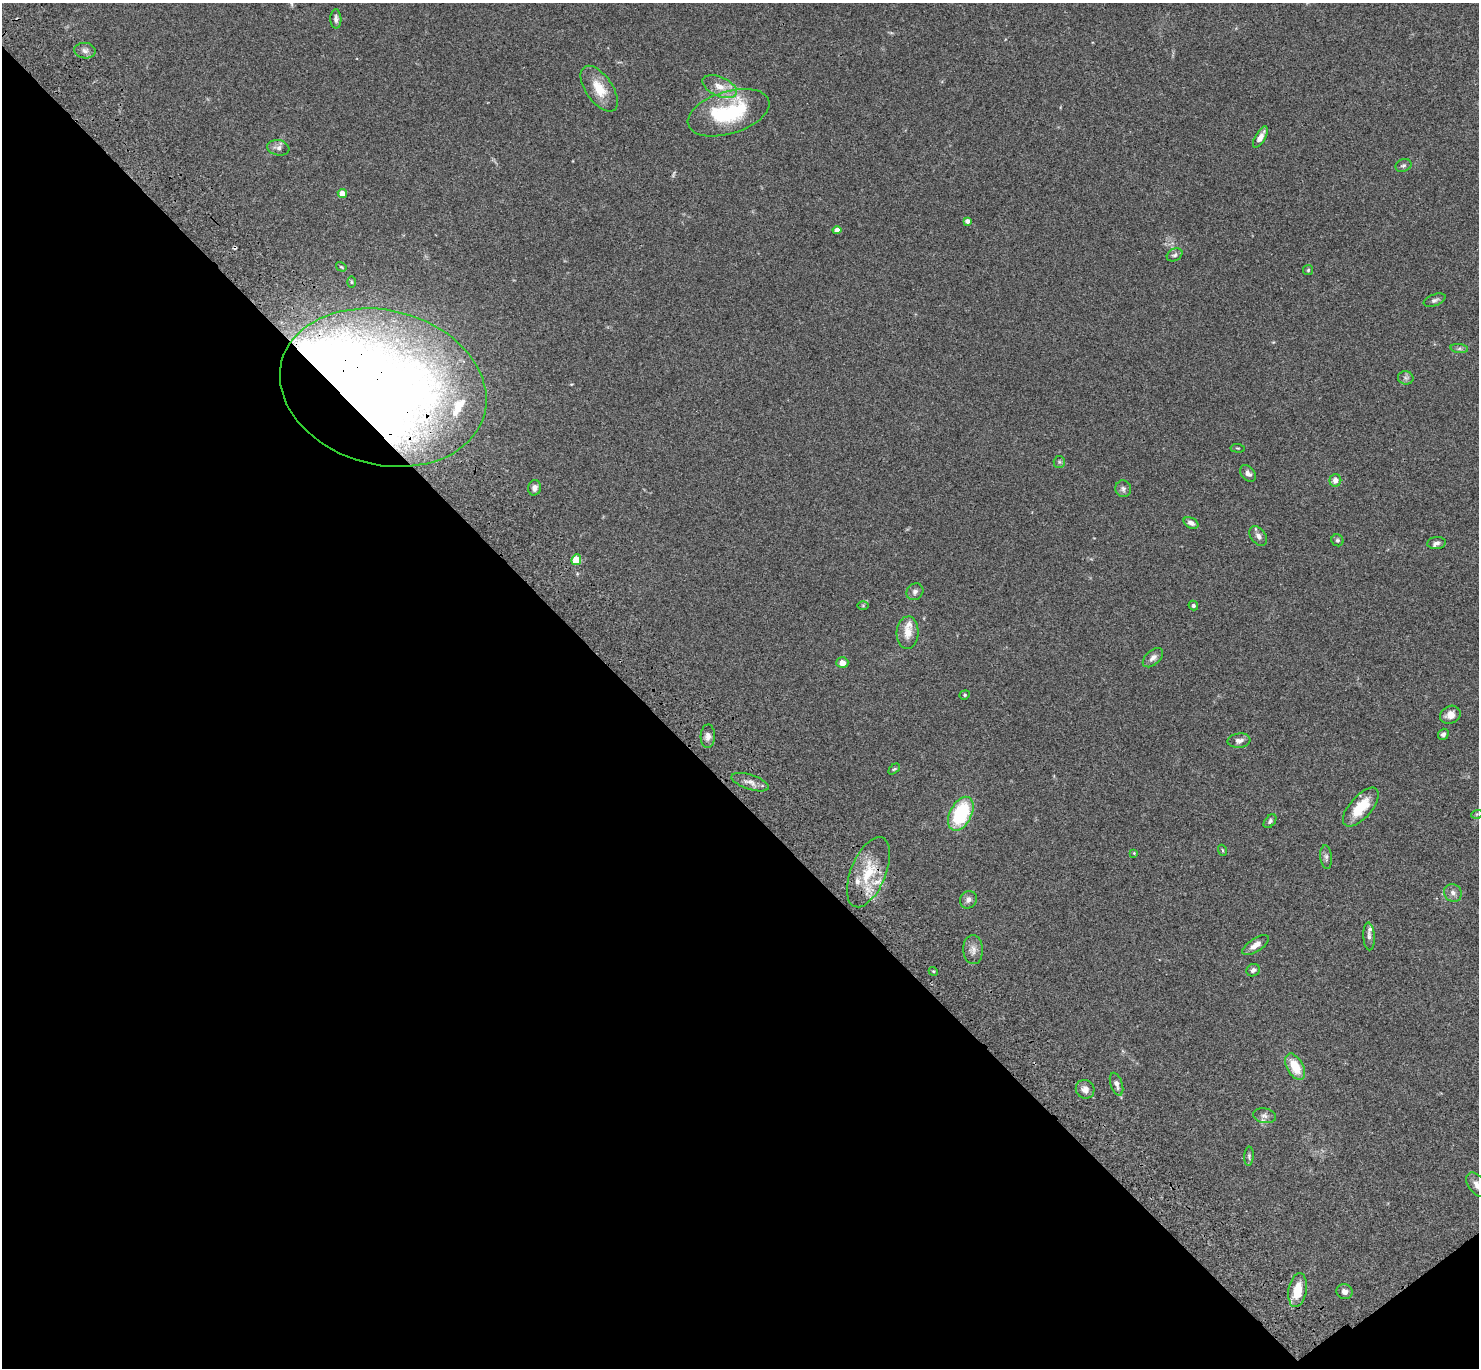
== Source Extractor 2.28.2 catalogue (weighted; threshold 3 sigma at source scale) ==
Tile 14 of 4 x 4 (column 2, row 4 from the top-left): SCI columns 1580-3056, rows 385-1750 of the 6109 x 6091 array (HDU 1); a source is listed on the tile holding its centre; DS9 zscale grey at full resolution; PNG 1481 x 1370 px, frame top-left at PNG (2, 3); each listed source drawn as its Kron ellipse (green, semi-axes under 4 px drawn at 4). Shown black and unused: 43% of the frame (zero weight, under 3 of 4 exposures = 6% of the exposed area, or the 3 px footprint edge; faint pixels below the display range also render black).
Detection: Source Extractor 2.28.2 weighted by HDU 2 'WHT'; one run over the whole footprint, this tile lists its part. Background 0.0586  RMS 0.0052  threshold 0.0233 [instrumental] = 3 sigma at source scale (4.5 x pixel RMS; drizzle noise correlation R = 1.50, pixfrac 1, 0.05/0.05 arcsec/px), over >= 5 px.
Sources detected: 76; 2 inside a brighter object's white glare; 1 cosmic-ray / hot-pixel residue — neither listed nor drawn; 7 inside a brighter listed object's ellipse — not listed separately; the other 66 listed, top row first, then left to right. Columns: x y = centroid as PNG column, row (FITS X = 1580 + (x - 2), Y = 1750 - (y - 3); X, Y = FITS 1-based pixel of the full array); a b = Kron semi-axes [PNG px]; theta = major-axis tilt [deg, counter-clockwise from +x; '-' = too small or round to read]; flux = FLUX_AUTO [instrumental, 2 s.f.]
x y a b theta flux
336 19 9 5 -89 1.8
85 51 10 7 -8 2.1
720 87 18 9 -23 6.1
599 89 26 13 -55 11
729 113 42 21 17 43
1260 137 12 5 59 3.6
278 148 11 7 -11 2.1
1403 165 8 6 23 1.2
342 194 4 4 - 8.4
967 221 4 4 - 2.1
837 230 4 4 - 3.7
1175 255 8 6 28 1.3
341 267 6 4 -31 0.53
1308 270 5 5 - 0.68
351 282 6 4 -89 0.57
1435 300 11 5 21 1.4
1459 349 9 4 -8 1.1
1406 378 8 6 -10 1.3
383 388 105 77 -15 500
1238 448 7 3 -5 0.46
1059 462 6 5 - 0.91
1248 473 9 6 -49 2
1335 480 6 6 - 2.9
534 488 8 6 77 2
1123 489 8 7 - 1.7
1191 523 8 5 -27 2
1258 536 11 7 -53 2.2
1337 540 6 5 - 0.92
1437 543 9 6 5 1.6
576 560 5 5 - 16
915 592 9 8 - 1.8
863 605 6 4 0 0.52
1193 606 5 4 - 0.88
908 633 16 11 86 6.1
1153 658 12 7 41 2.4
842 663 6 5 - 3.7
965 695 5 4 - 0.64
1450 715 10 8 26 3.8
1443 734 6 5 - 1.3
708 736 12 7 88 2.5
1239 741 11 7 7 2.3
894 769 6 4 43 0.68
750 782 19 7 -18 3.3
1361 807 24 11 49 13
961 814 18 10 62 37
1477 814 6 3 18 0.51
1270 821 8 5 51 1.1
1222 850 5 3 - 0.5
1134 853 3 3 - 0.39
1326 857 12 6 -84 1.6
868 872 37 17 68 18
1453 893 9 8 - 2.3
968 900 9 8 - 2
1369 936 14 5 -87 1.9
1255 945 15 6 33 4
973 950 14 10 -87 3.4
1253 970 7 6 - 1.5
933 971 5 3 - 0.51
1295 1067 14 8 -60 11
1116 1084 12 6 -71 2.3
1085 1089 10 9 - 3
1264 1116 11 7 -12 2.3
1249 1156 9 4 88 1
1477 1185 14 8 -50 3.8
1298 1290 17 9 80 11
1345 1292 8 7 - 2.1
Overlapping masked pixels (flux is a lower limit): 1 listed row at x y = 383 388
Isophote crosses this tile's border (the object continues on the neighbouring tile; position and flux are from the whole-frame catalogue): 1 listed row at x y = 1477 1185